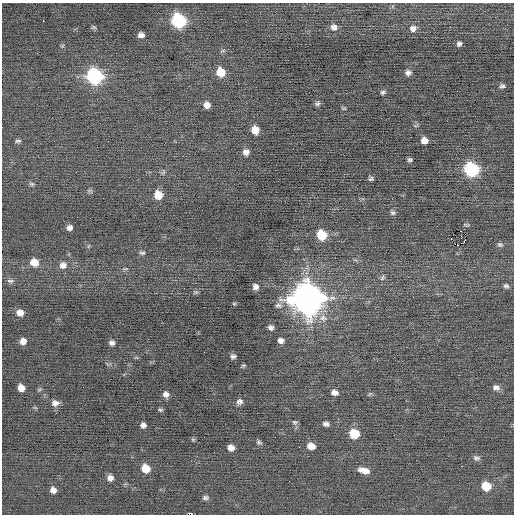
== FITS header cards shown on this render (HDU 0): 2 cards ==
NAXIS1  =                  512 / Axis length
NAXIS2  =                  512 / Axis length

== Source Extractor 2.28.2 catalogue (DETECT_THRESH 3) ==
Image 512 x 512 px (HDU 0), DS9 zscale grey, 1 PNG px = 1 image px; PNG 516 x 516 px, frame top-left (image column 1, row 512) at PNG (2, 3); no overlay
Background -0.00791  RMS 0.73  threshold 2.18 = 3 sigma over >= 5 px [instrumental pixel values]
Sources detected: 76; all 76 listed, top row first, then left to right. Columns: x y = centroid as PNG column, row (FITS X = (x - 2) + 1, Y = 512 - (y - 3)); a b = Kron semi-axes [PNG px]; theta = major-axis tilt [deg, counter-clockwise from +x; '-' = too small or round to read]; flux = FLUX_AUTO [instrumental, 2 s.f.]
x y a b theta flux
43 21 2 2 - 63
179 21 8 8 - 7500
93 27 7 4 -6 74
334 27 9 8 - 240
413 28 9 8 - 250
141 35 6 5 - 210
459 44 5 5 - 120
221 72 8 7 - 1100
408 73 7 6 - 170
94 76 9 8 - 9300
502 86 7 5 0 110
383 92 6 5 - 96
317 104 7 5 42 100
207 105 7 7 - 300
344 108 7 3 -8 50
255 130 7 7 - 600
424 140 6 6 - 320
18 141 8 4 7 97
246 152 7 7 - 230
410 160 4 3 - 83
471 169 8 8 - 7000
371 179 6 5 - 95
32 184 7 5 -15 87
90 191 7 4 -45 80
158 195 8 8 - 700
393 213 8 6 -31 110
466 225 7 4 4 62
69 228 7 6 - 200
460 231 2 2 - 460
321 235 8 7 - 1600
451 238 3 2 - 220
458 245 3 2 - 5400
500 245 7 6 - 110
142 253 8 5 0 98
34 262 9 7 -28 590
63 265 10 9 - 280
125 269 7 4 18 65
382 278 8 5 53 96
10 281 9 5 -6 140
506 286 7 5 -3 110
255 287 6 6 - 210
196 292 7 5 11 78
307 299 12 11 - 85000
234 304 5 4 - 53
278 305 10 7 -16 180
20 313 7 7 - 360
323 318 11 10 - 370
271 328 6 5 - 150
281 340 6 5 - 210
23 341 6 6 - 310
112 343 6 6 - 150
233 356 6 5 - 130
243 365 7 3 8 59
21 388 6 6 - 430
496 388 10 7 -17 200
334 392 8 6 -10 210
166 394 7 6 - 240
239 402 8 7 - 170
55 403 10 8 1 240
160 410 6 4 -33 75
295 422 8 6 -5 100
326 424 7 5 -13 160
143 425 5 5 - 180
354 434 8 7 - 1400
193 439 6 4 19 59
259 442 7 5 -45 97
311 446 8 6 -14 460
231 448 6 5 - 300
476 458 10 6 -14 140
145 468 7 7 - 870
364 470 13 7 -14 440
110 478 7 6 - 240
486 486 8 7 - 1100
53 490 6 5 - 240
205 498 7 5 5 120
190 514 4 2 - 1300
At the frame edge (FLAGS 8, measured only in part): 1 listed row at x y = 190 514